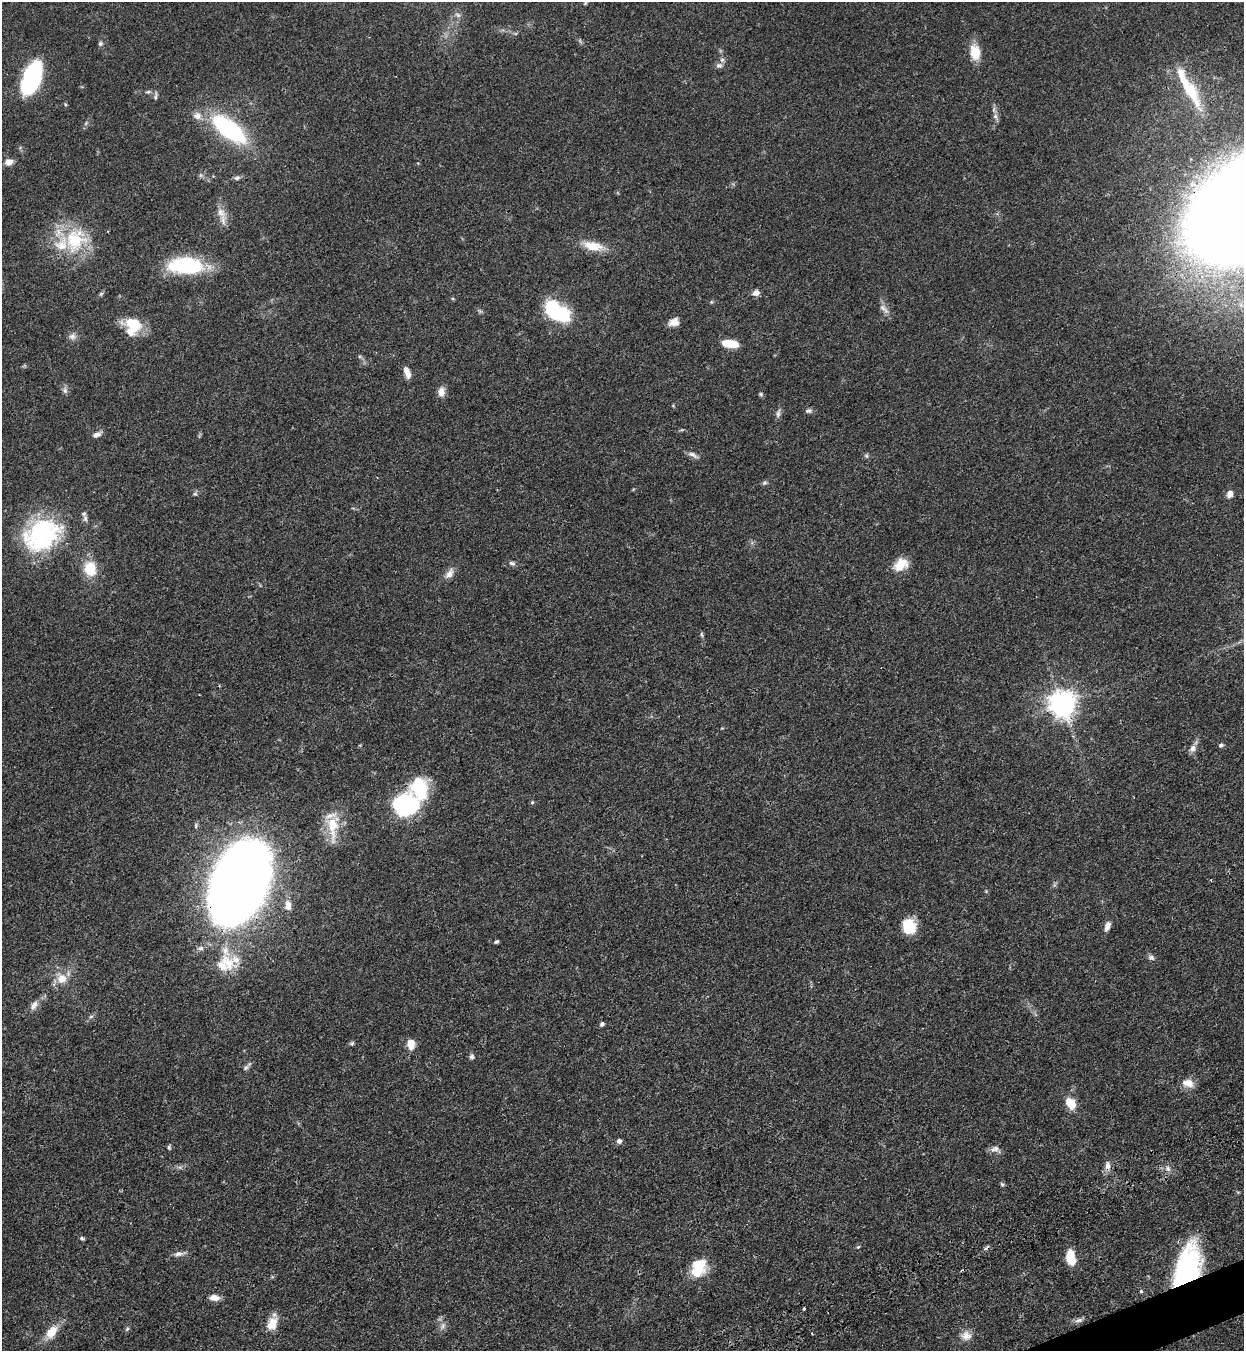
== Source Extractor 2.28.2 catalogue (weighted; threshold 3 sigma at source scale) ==
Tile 6 of 4 x 4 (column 2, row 2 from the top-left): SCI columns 1698-2939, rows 2881-4229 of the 5663 x 5760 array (HDU 1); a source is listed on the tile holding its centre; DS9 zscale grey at full resolution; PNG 1246 x 1353 px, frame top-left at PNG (2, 2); no overlay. Shown black and unused: <1% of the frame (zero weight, under 3 of 4 exposures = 11% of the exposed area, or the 3 px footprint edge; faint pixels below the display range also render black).
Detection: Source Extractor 2.28.2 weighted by HDU 2 'WHT'; one run over the whole footprint, this tile lists its part. Background 0.0518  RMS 0.0042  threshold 0.0188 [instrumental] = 3 sigma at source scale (4.5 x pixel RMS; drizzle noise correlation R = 1.50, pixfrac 1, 0.05/0.05 arcsec/px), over >= 5 px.
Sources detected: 107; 3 too faint to see at this stretch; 2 inside a brighter object's white glare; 3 cosmic-ray / hot-pixel residue — not listed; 9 inside a brighter listed object's ellipse — not listed separately; the other 90 listed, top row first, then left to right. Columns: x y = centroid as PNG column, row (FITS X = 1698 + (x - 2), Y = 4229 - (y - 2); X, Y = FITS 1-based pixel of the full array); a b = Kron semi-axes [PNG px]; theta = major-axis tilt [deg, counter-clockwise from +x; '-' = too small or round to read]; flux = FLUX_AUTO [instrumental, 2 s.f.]
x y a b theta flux
585 3 6 4 2 0.46
458 15 9 5 -36 1.1
100 43 6 6 - 0.91
975 52 20 12 -82 7.1
719 66 9 7 -12 1.3
31 78 27 12 69 70
1185 84 74 14 -57 20
148 92 8 5 8 0.89
155 96 13 4 85 0.97
197 116 11 10 - 3
995 116 7 6 - 1.1
229 129 33 14 -38 58
9 162 10 7 15 2.7
213 176 4 3 - 0.38
237 178 8 6 28 0.96
221 213 14 10 -49 3.8
75 240 38 31 59 25
593 246 27 11 -13 7.6
187 266 35 15 -1 38
756 293 9 7 27 2.2
101 294 6 5 - 0.65
711 302 6 4 71 0.44
884 309 18 7 -45 2.2
552 311 19 12 -67 23
674 322 11 9 25 3.2
133 325 19 17 -78 15
72 336 11 8 -10 1.9
730 343 14 6 -7 10
407 372 13 6 -70 3.3
65 390 9 7 -86 1.4
441 392 13 8 84 2.5
761 394 6 5 - 0.63
673 406 5 3 - 0.4
809 411 9 6 6 1.2
778 413 13 5 79 1.4
97 434 13 6 27 1.8
693 455 15 6 -28 1.7
866 456 6 5 - 0.74
765 483 7 5 34 0.79
195 494 7 5 6 0.71
1230 494 7 6 - 2.6
42 535 49 35 31 48
512 563 9 5 -16 1.1
901 564 17 12 37 6.9
90 569 16 13 -76 11
449 573 16 8 56 2.7
702 634 8 4 -81 0.6
1062 704 8 8 - 440
1221 745 6 5 - 0.84
1193 748 10 8 46 2.2
532 802 5 4 - 0.5
405 805 24 22 -2 46
333 827 41 15 -89 11
240 882 57 35 69 750
288 905 13 9 89 3.2
909 926 15 13 -70 11
1107 926 10 6 71 2.5
496 941 5 4 - 0.75
1151 958 9 7 -17 1.3
228 963 31 16 -48 11
62 979 13 12 - 5.3
34 1005 13 8 55 2.4
91 1016 6 4 20 0.63
602 1024 5 5 - 0.99
352 1043 6 5 - 0.67
411 1044 11 8 -83 4.9
472 1057 6 6 - 1.1
246 1068 11 6 49 1.2
1188 1083 15 10 -10 3.8
1070 1103 13 10 -60 6.6
619 1141 6 6 - 1.4
169 1147 7 4 90 0.63
996 1148 13 7 -45 1.9
1107 1166 14 7 87 2.4
1168 1169 8 6 -74 1.4
1002 1184 6 5 - 0.65
82 1238 6 4 -18 0.76
858 1247 5 4 - 0.42
179 1254 14 6 6 2
1070 1257 13 8 85 8.8
1188 1266 46 24 73 57
699 1267 22 15 66 12
1141 1291 5 4 - 0.57
214 1298 12 7 -3 3
804 1308 3 3 - 2.4
1079 1320 12 6 17 1.5
272 1323 17 11 65 6.1
127 1329 6 5 - 0.73
51 1332 18 11 51 6.8
966 1336 14 13 - 3.7
Overlapping masked pixels (flux is a lower limit): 4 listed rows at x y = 1062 704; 240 882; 1107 1166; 1188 1266